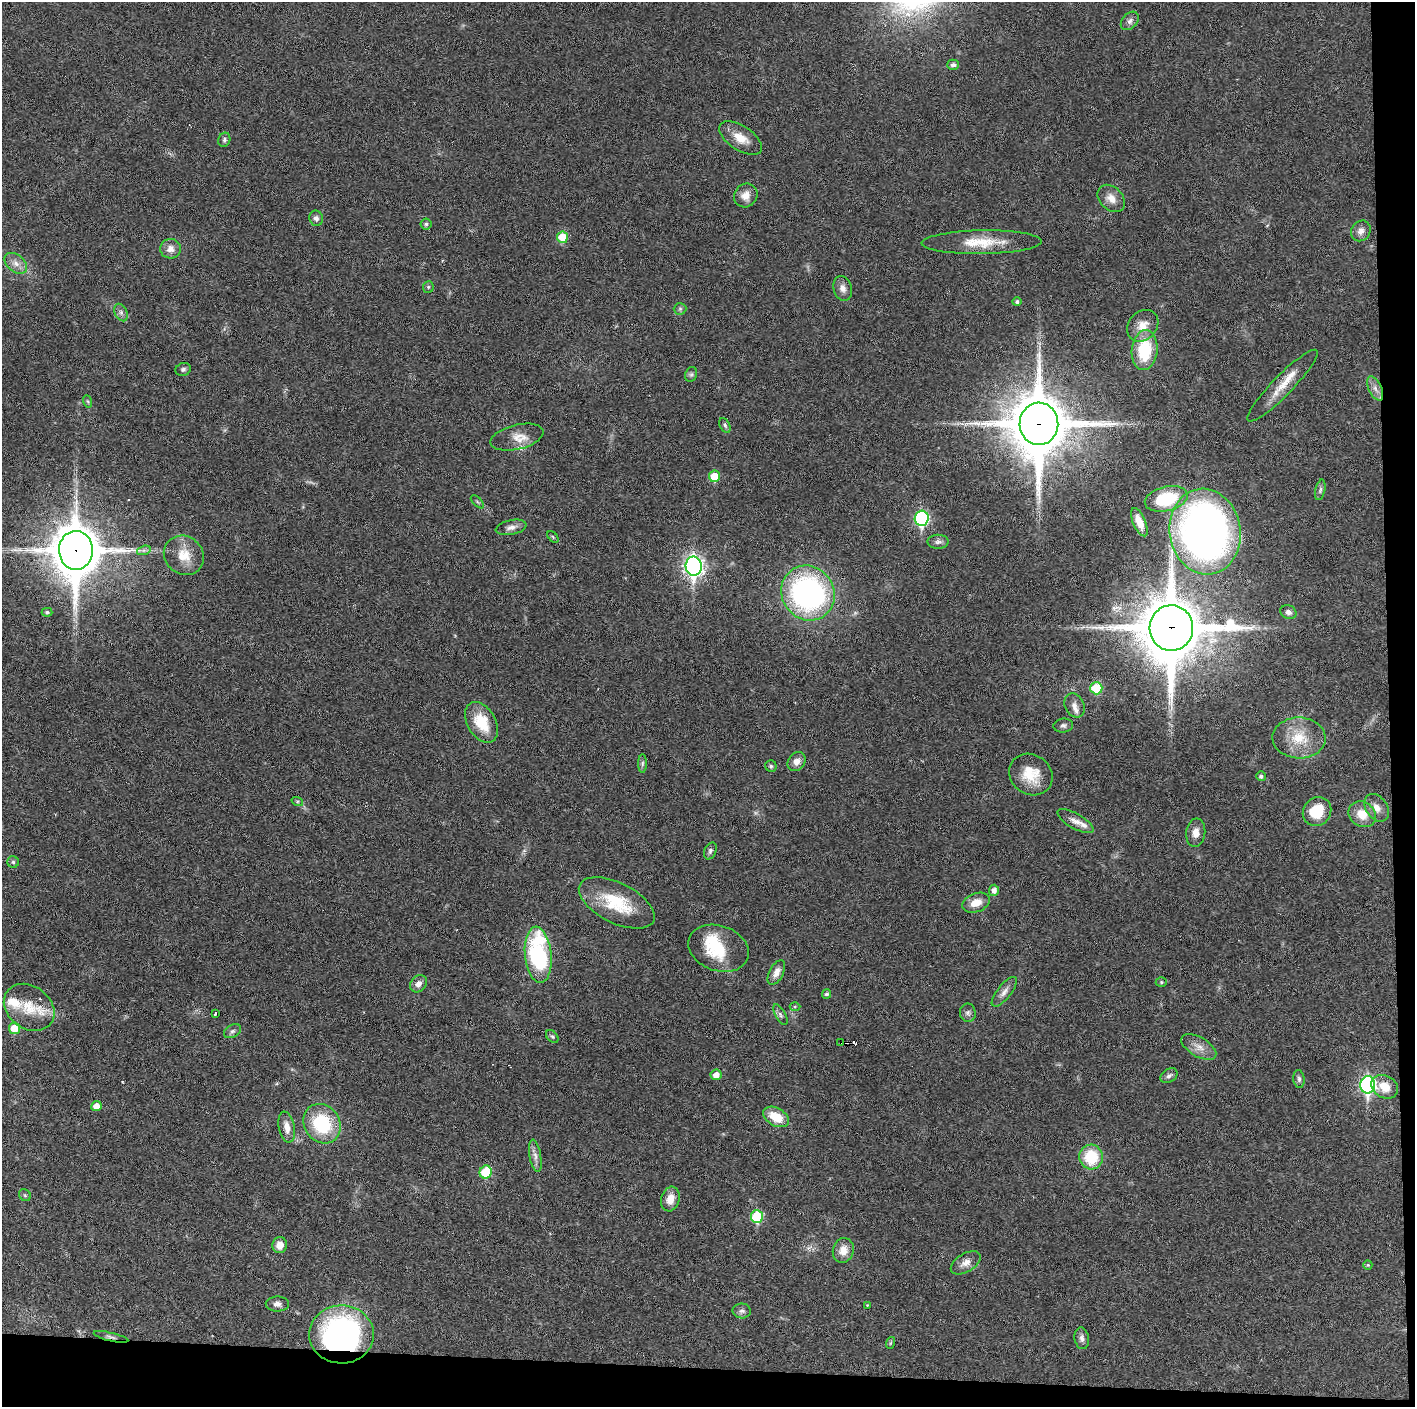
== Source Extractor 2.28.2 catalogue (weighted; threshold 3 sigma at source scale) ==
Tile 9 of 3 x 3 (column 3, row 3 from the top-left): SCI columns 2828-4240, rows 1-1405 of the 4240 x 4217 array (HDU 1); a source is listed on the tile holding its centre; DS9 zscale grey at full resolution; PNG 1417 x 1409 px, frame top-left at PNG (2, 2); each listed source drawn as its Kron ellipse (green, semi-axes under 4 px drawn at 4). Shown black and unused: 5% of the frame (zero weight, under 3 of 6 exposures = <1% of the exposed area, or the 3 px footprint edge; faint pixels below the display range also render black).
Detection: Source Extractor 2.28.2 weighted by HDU 2 'WHT'; one run over the whole footprint, this tile lists its part. Background 0.0251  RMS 0.002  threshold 0.00815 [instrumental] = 3 sigma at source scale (4.09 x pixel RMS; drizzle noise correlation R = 1.36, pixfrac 0.8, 0.05/0.05 arcsec/px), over >= 5 px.
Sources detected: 121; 1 inside a brighter object's white glare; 4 cosmic-ray / hot-pixel residue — neither listed nor drawn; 6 inside a brighter listed object's ellipse — not listed separately; the other 110 listed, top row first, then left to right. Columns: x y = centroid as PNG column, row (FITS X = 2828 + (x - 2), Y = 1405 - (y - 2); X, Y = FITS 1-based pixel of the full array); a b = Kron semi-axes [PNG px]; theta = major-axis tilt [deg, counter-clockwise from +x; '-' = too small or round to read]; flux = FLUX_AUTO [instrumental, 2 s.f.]
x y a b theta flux
1130 21 10 7 46 0.74
953 65 6 5 - 0.65
741 138 24 12 -33 2.8
224 140 7 5 70 0.41
746 195 12 11 - 1.7
1111 198 16 11 -45 1.9
316 218 8 6 -68 0.66
426 224 5 5 - 0.38
1361 231 11 9 56 1.1
562 237 6 5 - 4.8
982 242 60 12 1 6.1
170 249 10 9 - 1.4
16 263 13 8 -39 1.4
428 287 6 5 - 0.29
843 288 12 9 -75 1.2
1017 302 4 4 - 0.38
680 309 6 6 - 0.38
121 312 9 6 -64 0.65
1143 326 17 14 46 2.8
1145 350 20 13 84 9.2
183 369 8 6 17 0.45
691 374 7 6 - 0.41
1283 386 49 10 46 3.7
1375 388 13 6 -65 1
87 401 6 4 -70 0.26
1039 424 21 19 88 1300
725 425 8 5 -63 0.4
517 437 27 12 13 2.6
714 476 6 5 - 4.2
1320 490 10 5 78 0.48
1166 499 22 12 13 10
477 502 8 3 -45 0.25
922 518 8 7 - 27
1139 522 15 6 -67 2
511 527 15 7 12 1
1205 532 43 35 -80 110
553 537 7 4 -46 0.24
938 542 10 7 1 0.63
76 550 19 17 -89 810
144 550 7 4 18 0.45
184 555 21 19 -40 3.8
694 566 9 8 - 79
808 593 28 26 -53 49
47 612 5 4 - 0.41
1288 612 8 6 -24 0.77
1171 628 23 22 - 1500
1096 688 6 6 - 7.1
1074 705 13 9 -64 1.2
482 722 22 14 -59 5.6
1063 725 10 7 6 0.57
1299 738 26 20 -2 5.9
797 762 10 8 52 1.3
642 763 9 4 89 0.42
771 766 6 5 - 0.36
1031 775 23 20 -35 4.9
1261 776 5 5 - 0.42
297 801 6 4 -17 0.26
1377 808 15 10 -55 1.6
1317 812 15 13 48 5.3
1362 814 14 12 -37 3.1
1075 821 20 7 -29 1.5
1196 833 14 9 83 1.6
710 851 9 6 67 0.54
13 862 6 6 - 0.36
994 890 5 5 - 0.93
617 903 41 20 -27 9.1
976 903 14 9 21 2.5
718 948 31 22 -20 8.7
538 955 28 13 -84 24
776 973 13 7 63 1.4
1161 982 5 5 - 0.28
418 984 9 7 47 1.2
1004 992 18 7 52 1.2
827 994 5 4 - 0.42
29 1007 27 21 -36 6.3
795 1007 5 3 - 0.2
215 1013 3 2 - 0.25
968 1013 9 8 - 0.63
780 1015 11 5 -61 0.52
14 1028 6 5 - 3.7
232 1031 9 6 30 0.53
552 1037 7 5 -48 0.36
841 1042 2 2 - 0.16
1199 1047 19 10 -30 1.8
716 1075 5 5 - 1.4
1169 1076 9 6 32 0.56
1299 1079 9 5 -83 0.51
1368 1085 8 7 - 44
1385 1087 14 11 -29 2.8
96 1106 5 5 - 1.8
776 1117 14 8 -29 4.1
322 1124 21 17 -55 12
287 1127 16 8 -79 1.8
535 1156 16 5 -80 1
1091 1157 12 11 - 7.6
486 1172 6 6 - 6.7
25 1195 6 5 - 0.3
670 1199 12 9 75 2.1
757 1217 6 6 - 9.6
280 1245 8 7 - 1.8
843 1250 12 10 73 2.2
966 1263 16 9 31 1.5
1368 1265 5 4 - 0.21
277 1304 11 7 0 0.89
867 1305 4 3 - 0.14
742 1311 9 7 -2 0.65
341 1334 32 29 -2 47
111 1337 18 3 -13 0.53
1082 1338 11 7 -82 0.83
890 1343 6 3 71 0.22
Overlapping masked pixels (flux is a lower limit): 6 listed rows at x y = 1039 424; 76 550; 1171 628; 841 1042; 341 1334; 111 1337